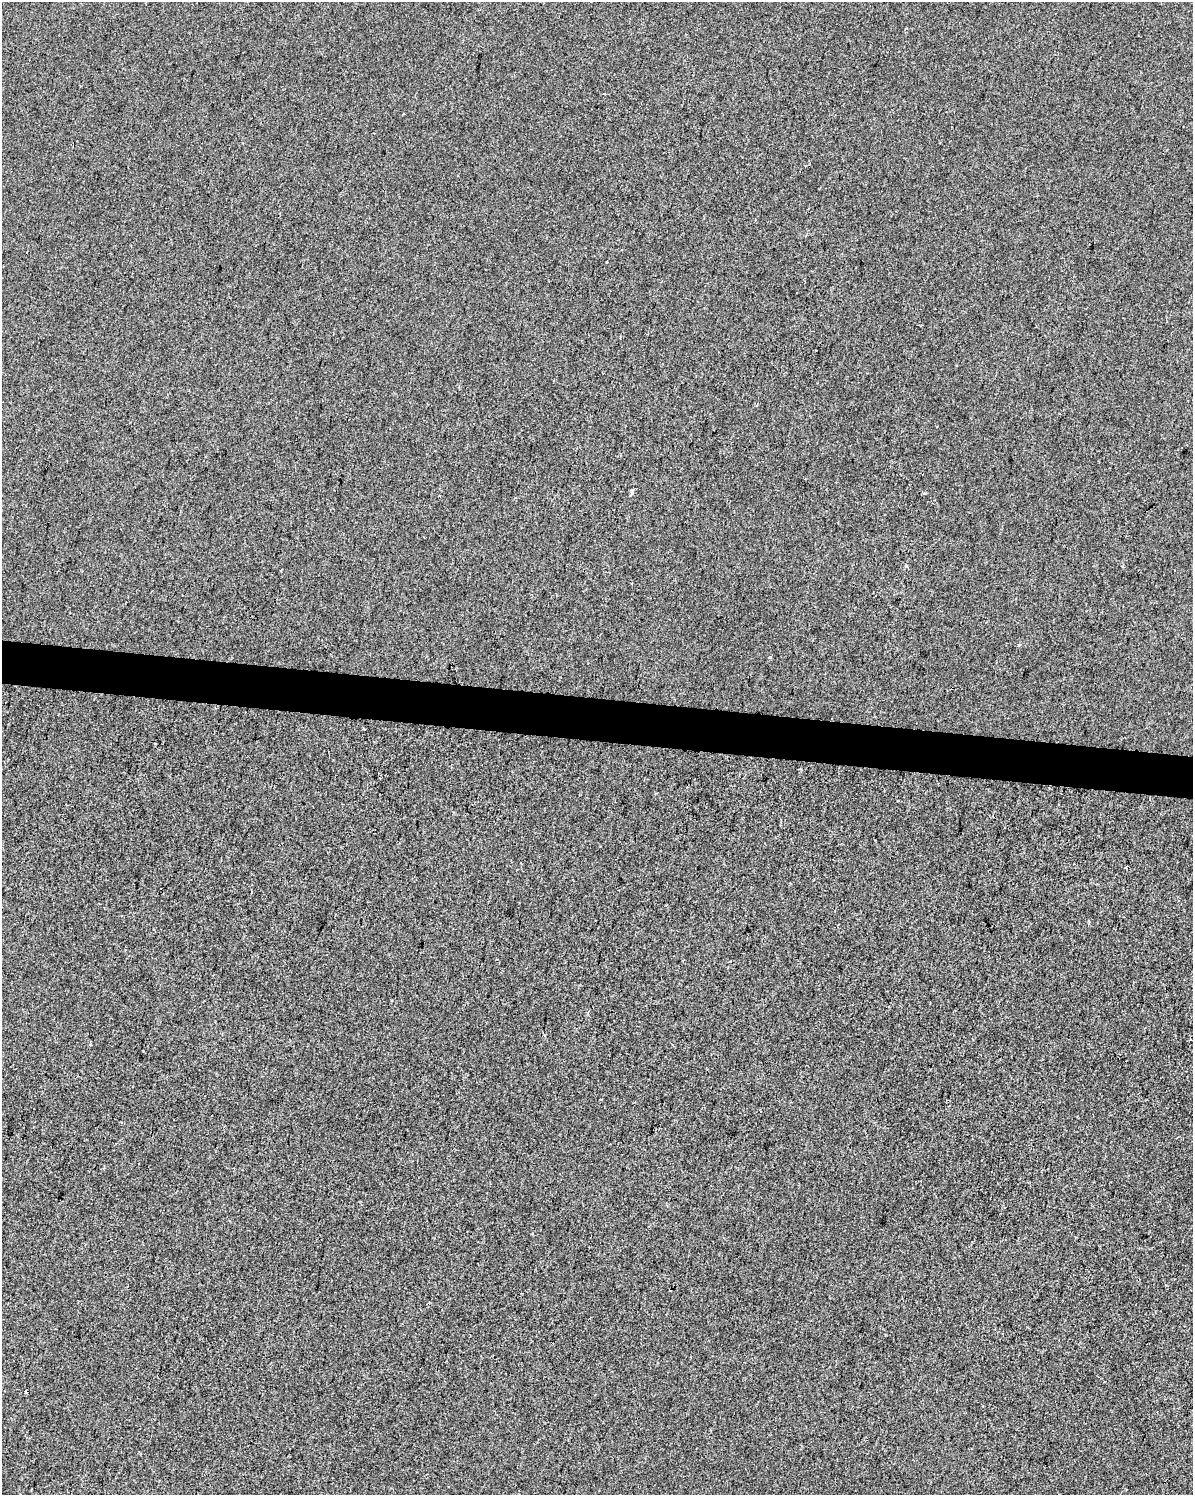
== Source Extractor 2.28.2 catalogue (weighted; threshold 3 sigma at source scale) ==
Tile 6 of 4 x 3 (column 2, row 2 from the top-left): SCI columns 1200-2390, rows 1778-3270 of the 4773 x 4990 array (HDU 1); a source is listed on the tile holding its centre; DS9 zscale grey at full resolution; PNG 1195 x 1497 px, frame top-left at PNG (2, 2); no overlay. Shown black and unused: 3% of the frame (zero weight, under 2 of 3 exposures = <1% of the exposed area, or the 3 px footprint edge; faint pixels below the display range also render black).
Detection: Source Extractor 2.28.2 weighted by HDU 2 'WHT'; one run over the whole footprint, this tile lists its part. Background -9.93e-05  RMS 0.0057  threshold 0.0255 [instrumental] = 3 sigma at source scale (4.5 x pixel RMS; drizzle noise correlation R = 1.50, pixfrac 1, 0.0396/0.0396 arcsec/px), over >= 5 px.
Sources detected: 9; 2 cosmic-ray / hot-pixel residue — not listed; the other 7 listed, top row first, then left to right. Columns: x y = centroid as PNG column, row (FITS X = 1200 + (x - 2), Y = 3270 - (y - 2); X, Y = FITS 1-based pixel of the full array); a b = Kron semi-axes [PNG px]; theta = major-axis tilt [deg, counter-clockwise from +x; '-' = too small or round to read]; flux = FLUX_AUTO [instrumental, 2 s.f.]
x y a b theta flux
607 262 3 3 - 1.4
632 491 5 4 - 1.6
632 583 3 2 - 0.72
364 729 3 3 - 8.9
1125 868 4 2 - 0.49
251 892 3 2 - 0.62
90 1044 4 3 - 0.53